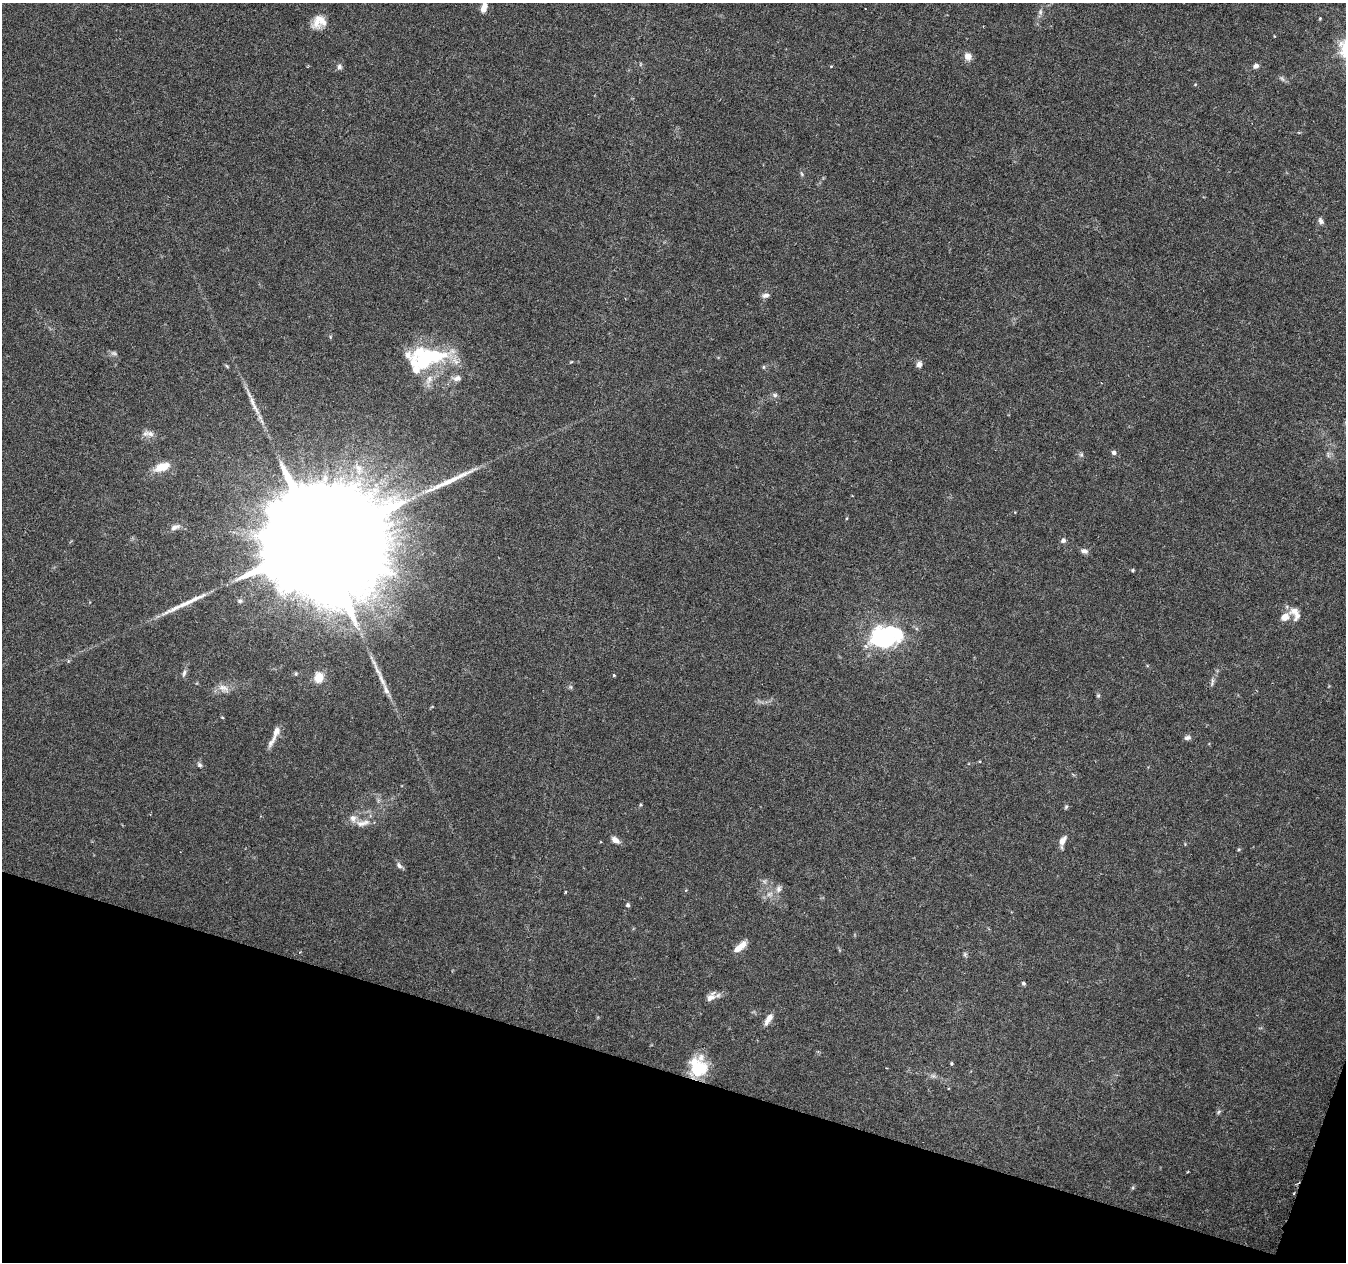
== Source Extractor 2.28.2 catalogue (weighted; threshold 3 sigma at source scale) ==
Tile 15 of 4 x 4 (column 3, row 4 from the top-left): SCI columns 2689-4032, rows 217-1476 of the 5387 x 5538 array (HDU 1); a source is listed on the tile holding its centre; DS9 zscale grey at full resolution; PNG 1348 x 1264 px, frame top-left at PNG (2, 3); no overlay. Shown black and unused: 15% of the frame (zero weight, under 3 of 6 exposures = <1% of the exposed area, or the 3 px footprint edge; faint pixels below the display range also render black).
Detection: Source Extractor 2.28.2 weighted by HDU 2 'WHT'; one run over the whole footprint, this tile lists its part. Background 0.0182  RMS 0.0016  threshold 0.00672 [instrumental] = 3 sigma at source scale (4.09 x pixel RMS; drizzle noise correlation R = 1.36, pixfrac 0.8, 0.0396/0.0396 arcsec/px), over >= 5 px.
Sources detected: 77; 1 too faint to see at this stretch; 5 inside a brighter object's white glare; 2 long thin detections or spike segments (spike, bleed or trail) — not listed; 5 inside a brighter listed object's ellipse — not listed separately; the other 64 listed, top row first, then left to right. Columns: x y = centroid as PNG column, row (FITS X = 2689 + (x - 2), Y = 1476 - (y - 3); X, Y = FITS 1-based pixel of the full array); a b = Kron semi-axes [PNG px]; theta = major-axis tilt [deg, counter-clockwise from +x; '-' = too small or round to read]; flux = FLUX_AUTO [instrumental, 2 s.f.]
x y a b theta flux
484 8 12 6 75 1.4
1040 12 9 6 90 0.46
1320 18 3 3 - 0.2
319 22 17 14 24 2.2
968 56 7 7 - 1.3
1256 66 6 5 - 0.64
339 67 7 6 - 0.5
1282 79 9 3 -45 0.31
802 174 8 3 -71 0.23
1321 221 9 6 -55 0.51
766 295 9 6 18 0.61
433 355 48 14 -6 11
571 362 5 3 - 0.13
919 364 7 7 - 0.65
227 366 6 4 -45 0.19
763 367 6 4 -90 0.19
416 369 20 10 -82 2.4
457 378 12 8 9 0.82
429 379 15 8 56 1.3
775 395 7 6 - 0.38
255 408 25 5 -61 1.5
149 433 18 7 -5 0.98
1114 453 6 5 - 0.47
1081 455 6 5 - 0.29
162 467 20 10 21 2.4
847 518 4 3 - 0.14
175 527 13 7 23 0.82
1063 540 7 6 - 0.44
318 542 50 26 69 11000
1084 551 10 6 -20 0.56
1133 570 5 4 - 0.19
240 601 6 6 - 0.35
1295 613 20 12 -62 1.6
881 635 23 17 44 11
184 673 11 5 73 0.46
614 675 3 3 - 0.29
319 677 7 7 - 3
382 680 26 6 -64 1.6
1212 682 12 4 78 0.45
571 687 6 4 -71 0.22
224 688 17 8 -28 1.1
1098 695 6 5 - 0.23
222 717 5 3 - 0.12
1187 738 9 6 12 0.44
272 742 23 6 57 1
200 765 7 6 - 0.35
1066 807 6 4 46 0.23
362 823 22 8 9 1.4
615 840 9 6 -31 1.1
1063 841 15 7 73 1
399 865 9 6 -52 0.47
779 889 10 7 75 0.64
565 892 3 2 - 0.15
628 905 4 4 - 0.35
740 947 17 7 42 1.5
965 954 6 6 - 0.26
1023 983 5 4 - 0.27
711 997 16 8 51 1
768 1019 17 6 57 1.1
951 1064 4 4 - 0.19
698 1068 21 18 -65 6.6
933 1076 7 4 -18 0.35
1218 1112 6 4 70 0.25
1188 1172 3 2 - 0.14
Isophote crosses this tile's border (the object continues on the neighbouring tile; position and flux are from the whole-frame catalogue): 1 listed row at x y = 484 8